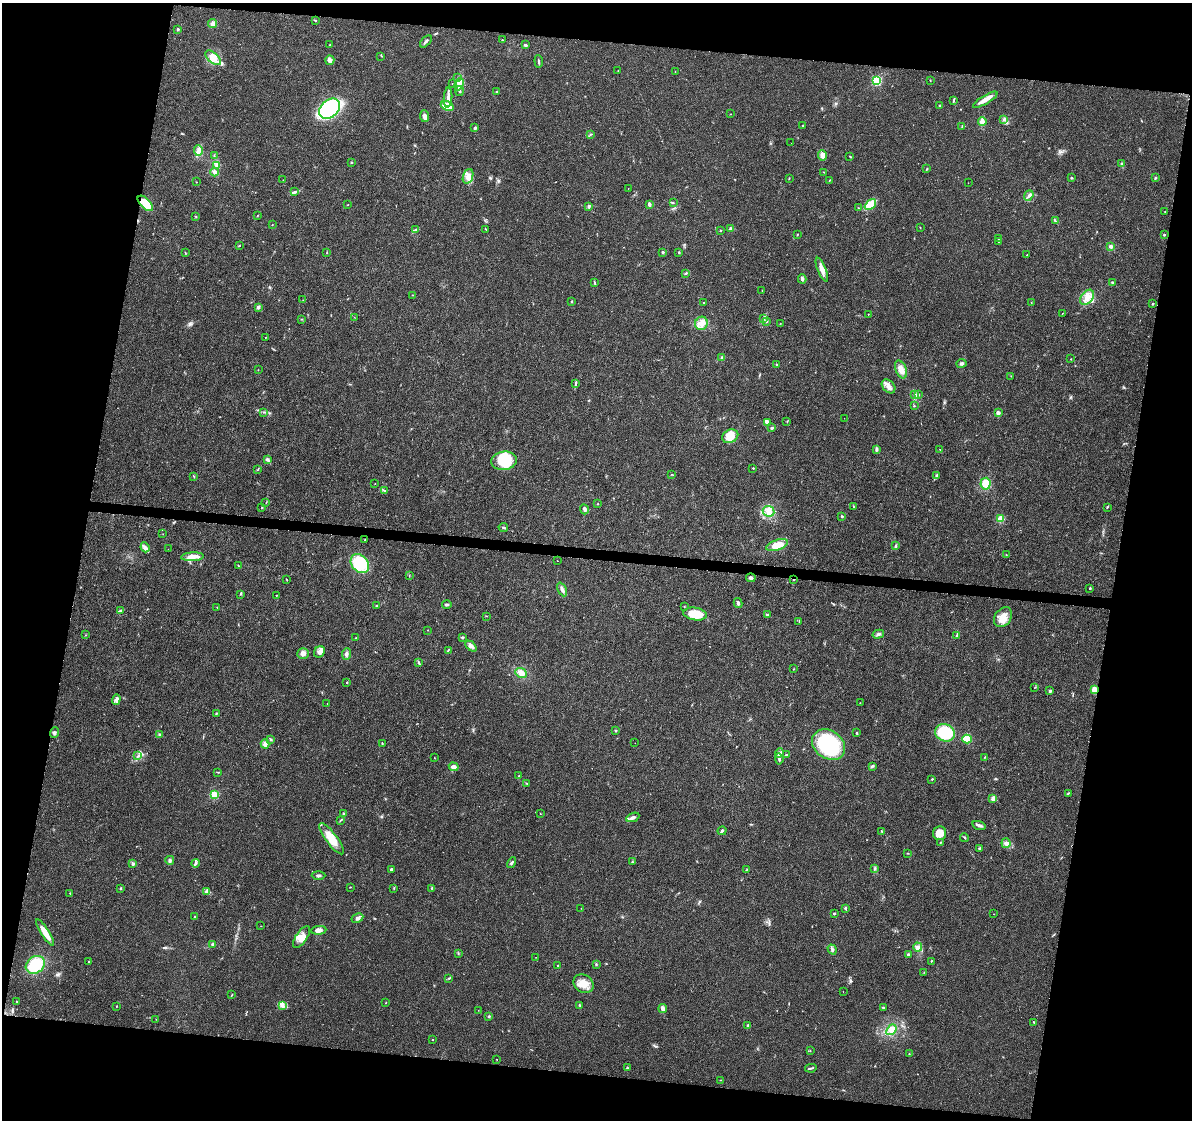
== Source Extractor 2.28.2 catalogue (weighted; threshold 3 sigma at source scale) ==
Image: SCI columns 16-4774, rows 241-4710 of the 4784 x 4997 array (HDU 1 of 3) = the unmasked area's bounding box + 8 px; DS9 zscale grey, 4 x 4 block average (1 PNG px = mean of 4 x 4 image px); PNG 1194 x 1122 px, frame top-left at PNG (2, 3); each listed source drawn as its Kron ellipse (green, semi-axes under 4 px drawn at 4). Shown black and unused: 21% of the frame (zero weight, under 3 of 4 exposures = <1% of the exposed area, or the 3 px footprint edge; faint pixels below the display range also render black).
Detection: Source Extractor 2.28.2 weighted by HDU 2 'WHT'. Background 0.0199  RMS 0.0029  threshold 0.0129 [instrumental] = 3 sigma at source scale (4.5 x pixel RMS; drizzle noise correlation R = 1.50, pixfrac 1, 0.0396/0.0396 arcsec/px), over >= 5 px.
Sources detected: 325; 2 too faint to see at this stretch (4 x 4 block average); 1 cosmic-ray / hot-pixel residue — neither listed nor drawn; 4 coinciding with a brighter row at this scale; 17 inside a brighter listed object's ellipse — not listed separately; the other 301 listed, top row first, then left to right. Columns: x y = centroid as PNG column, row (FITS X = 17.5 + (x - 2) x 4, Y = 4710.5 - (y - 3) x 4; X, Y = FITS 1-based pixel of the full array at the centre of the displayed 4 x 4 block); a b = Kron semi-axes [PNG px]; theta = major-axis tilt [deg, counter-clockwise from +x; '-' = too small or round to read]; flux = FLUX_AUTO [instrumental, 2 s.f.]
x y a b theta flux
315 20 3 2 - 1.4
213 24 4 3 - 6.9
178 29 2 2 - 6.4
502 40 2 2 - 0.58
426 41 7 2 47 4.7
330 45 2 2 - 0.8
525 45 4 2 - 2.4
381 56 2 2 - 0.62
213 58 9 5 -41 14
330 60 5 4 - 6.5
539 61 6 2 -84 2.5
618 71 2 2 - 0.43
675 71 2 2 - 0.29
458 77 2 2 - 0.51
930 80 2 2 - 0.58
877 81 2 2 - 190
452 84 2 2 - 0.34
459 84 6 3 67 6.5
459 91 5 3 - 3.1
496 92 2 2 - 1.3
448 97 10 3 87 8.2
985 100 14 3 31 13
953 101 3 2 - 1.9
447 106 7 4 -25 23
939 106 2 2 - 1.1
330 109 12 8 44 210
731 114 2 2 - 0.48
425 116 6 3 -85 7.5
1004 119 4 3 - 3
982 121 4 4 - 7.3
802 125 2 2 - 1
962 126 2 2 - 1.1
475 128 3 3 - 2.4
591 134 2 2 - 1.1
791 143 2 2 - 0.22
198 151 5 4 - 7
214 155 2 2 - 0.98
822 155 5 3 - 11
850 156 2 2 - 0.98
351 162 2 2 - 2.9
1121 164 2 2 - 1.2
217 165 3 3 - 2.9
927 169 3 2 - 1.7
215 172 4 4 - 4.9
824 172 2 2 - 0.6
468 176 7 5 70 10
789 178 2 2 - 0.71
1071 178 3 2 - 1.8
1155 178 3 2 - 1.8
283 180 2 2 - 0.34
829 180 3 2 - 1
196 182 2 2 - 0.51
968 183 2 2 - 0.44
628 189 2 2 - 0.29
295 192 3 2 - 2.2
1029 195 6 2 52 2.9
145 203 10 5 -46 34
673 203 2 2 - 1.1
649 204 4 3 - 3.6
348 205 2 2 - 0.47
870 205 7 3 42 64
589 206 3 3 - 2.9
858 208 2 2 - 0.77
1165 211 2 2 - 0.81
257 215 2 2 - 0.87
195 216 2 2 - 0.64
1055 221 3 2 - 1.7
272 225 2 2 - 0.54
920 227 2 2 - 0.78
730 228 4 3 - 3.4
486 229 3 2 - 1
416 230 3 2 - 1.5
720 230 2 2 - 0.99
797 234 2 2 - 0.73
1164 235 2 2 - 5
998 239 2 2 - 0.7
999 242 2 2 - 1.2
239 246 3 2 - 0.97
1111 246 3 3 - 4
327 252 3 2 - 0.82
663 252 2 2 - 8.9
679 252 2 2 - 1.3
185 253 3 2 - 0.98
1027 255 2 2 - 0.6
822 270 13 3 -67 12
686 273 3 2 - 1.6
802 279 4 3 - 4
594 282 3 2 - 1.2
1112 282 2 2 - 1.5
762 290 2 2 - 0.4
413 295 2 2 - 0.49
1087 297 8 5 55 15
303 300 2 2 - 0.35
571 301 2 2 - 1.1
704 303 4 2 - 1.4
1031 303 2 2 - 0.92
1153 304 2 2 - 1.5
258 307 4 3 - 3.8
1062 313 2 2 - 0.5
868 314 2 2 - 1.2
354 317 2 2 - 0.41
302 319 2 2 - 0.85
763 319 3 2 - 1.4
767 321 3 2 - 1.8
701 323 7 6 - 12
780 323 2 2 - 0.46
266 337 2 2 - 0.64
722 358 3 3 - 2.8
1071 359 2 2 - 1.2
962 363 5 3 - 3.3
776 364 3 2 - 1.3
901 369 9 5 -68 12
258 370 2 2 - 0.68
1011 376 2 2 - 0.62
576 383 3 2 - 1.4
888 386 8 5 -47 9.4
915 394 3 2 - 2.8
919 395 2 2 - 0.99
914 406 2 2 - 1
264 412 3 2 - 0.92
998 413 2 2 - 16
844 418 2 2 - 0.31
767 422 4 3 - 7.1
787 422 3 2 - 0.91
772 428 3 2 - 2.2
730 436 8 6 26 20
876 449 4 2 - 4.2
940 449 2 2 - 0.75
268 460 4 3 - 2.7
504 461 13 9 7 59
753 468 2 2 - 1
257 470 2 2 - 0.52
671 474 2 2 - 0.78
936 475 3 2 - 1.3
194 476 2 2 - 0.72
375 483 2 2 - 0.46
985 484 6 5 - 21
384 490 3 2 - 0.85
266 503 2 2 - 0.55
598 504 2 2 - 0.69
853 506 2 2 - 0.91
1107 507 3 2 - 1.1
261 508 2 2 - 0.74
584 509 5 2 - 4.2
769 511 6 5 - 10
842 516 3 2 - 1.8
1001 519 2 2 - 83
503 527 5 2 - 2.3
163 534 2 2 - 0.34
365 540 2 2 - 0.62
777 545 11 5 18 25
895 546 2 2 - 0.77
145 547 5 4 - 5.5
168 549 2 2 - 0.28
1006 555 2 2 - 1.3
192 557 11 4 3 17
557 561 2 2 - 0.37
360 563 11 8 -49 64
238 565 3 2 - 0.86
409 576 3 2 - 0.86
751 578 4 3 - 4
793 579 2 2 - 0.84
287 580 3 2 - 0.74
1090 588 2 2 - 2.3
562 589 7 3 -64 5.9
240 594 2 2 - 0.67
276 595 2 2 - 0.64
738 603 5 3 - 3.1
376 605 2 2 - 0.89
447 605 5 2 - 3.1
217 607 2 2 - 0.47
684 607 2 2 - 0.55
121 610 2 2 - 0.98
695 614 12 6 -9 41
767 615 3 2 - 2.8
486 616 2 2 - 0.5
1003 617 11 8 53 19
799 622 2 2 - 0.85
428 630 2 2 - 0.58
878 634 6 3 15 3.8
86 635 2 2 - 0.54
956 636 3 2 - 1.4
462 637 3 2 - 2.2
355 638 3 2 - 0.72
471 646 6 3 -43 5.2
448 650 2 2 - 0.94
319 652 6 5 - 7.5
303 654 6 5 - 6.9
346 654 6 3 84 4.9
419 663 2 2 - 0.82
793 669 3 2 - 0.66
521 673 6 4 -25 12
347 682 2 2 - 2
1034 688 2 2 - 0.47
1094 690 2 2 - 74
1050 691 2 2 - 6.9
116 700 5 3 - 4.6
327 703 2 2 - 0.78
860 703 2 2 - 0.65
216 713 2 2 - 1.2
615 730 3 2 - 1.5
54 733 5 3 - 4.1
857 733 3 2 - 1.8
945 733 10 8 -22 75
160 735 3 2 - 1.7
271 739 3 2 - 1.6
967 739 5 4 - 28
382 743 3 2 - 1.2
635 743 2 2 - 0.38
265 744 4 4 - 6.6
828 745 18 14 -36 180
779 753 5 4 - 5.2
786 755 3 2 - 1.6
138 756 4 2 - 1.3
985 757 2 2 - 0.99
434 758 2 2 - 0.44
779 759 5 3 - 4.1
872 766 4 2 - 3.8
454 767 5 4 - 6.4
217 772 2 2 - 0.95
519 776 2 2 - 2.8
932 779 2 2 - 1.4
527 784 2 2 - 0.92
1068 793 3 2 - 1.1
214 795 2 2 - 110
993 798 4 3 - 5.9
344 814 3 2 - 1.4
540 814 2 2 - 0.43
633 817 7 3 24 6.8
340 820 3 2 - 1.3
979 825 7 2 -16 4.1
722 831 4 2 - 2.8
881 831 3 2 - 0.98
940 833 7 6 - 23
965 838 4 2 - 1.4
331 839 19 5 -53 33
940 842 2 2 - 0.87
1006 843 5 4 - 5.5
980 848 3 2 - 1.3
908 853 3 2 - 0.81
170 860 4 3 - 3.3
632 862 2 2 - 1.4
195 863 4 3 - 3.7
511 863 6 2 60 3
133 864 3 3 - 2.8
875 869 3 2 - 1.4
391 870 2 2 - 4.2
746 870 2 2 - 1
319 875 7 2 -2 3
350 887 2 2 - 0.81
121 888 2 2 - 4.5
394 888 2 2 - 0.74
432 888 2 2 - 0.99
206 891 3 2 - 2.4
70 893 2 2 - 0.72
581 908 2 2 - 0.51
845 908 3 2 - 2.1
834 913 2 2 - 1.9
994 914 2 2 - 0.53
195 917 2 2 - 0.94
357 918 6 3 28 4.8
261 926 2 2 - 0.44
319 930 7 4 5 8.8
45 932 15 3 -57 23
301 937 12 5 56 13
213 944 3 2 - 4.1
918 947 4 3 - 3.9
832 949 5 2 - 3.1
458 953 3 2 - 1.3
909 954 2 2 - 3.7
536 957 2 2 - 0.57
931 961 2 2 - 0.81
89 962 3 2 - 1.2
596 964 4 2 - 1.5
35 965 10 8 37 65
558 966 2 2 - 4.3
924 972 2 2 - 0.61
449 978 3 2 - 1.4
584 984 10 8 -34 20
843 992 2 2 - 0.32
232 994 3 2 - 0.85
17 1002 3 2 - 0.94
386 1003 2 2 - 0.53
579 1005 3 2 - 1
117 1006 2 2 - 0.74
282 1006 3 2 - 3.1
883 1007 2 2 - 1.3
663 1009 4 3 - 7.5
478 1010 2 2 - 0.33
489 1016 3 2 - 1.7
156 1019 2 2 - 0.48
1034 1022 3 2 - 1.1
748 1026 2 2 - 9.7
891 1030 6 4 51 8
433 1040 2 2 - 1
810 1051 2 2 - 0.43
909 1054 2 2 - 1.2
497 1059 2 2 - 0.67
627 1068 2 2 - 3.3
811 1068 6 2 12 2.1
721 1080 2 2 - 0.55
Overlapping masked pixels (flux is a lower limit): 3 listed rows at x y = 145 203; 793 579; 1094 690
Diffuse or blended objects may show on this block-average render without a row.